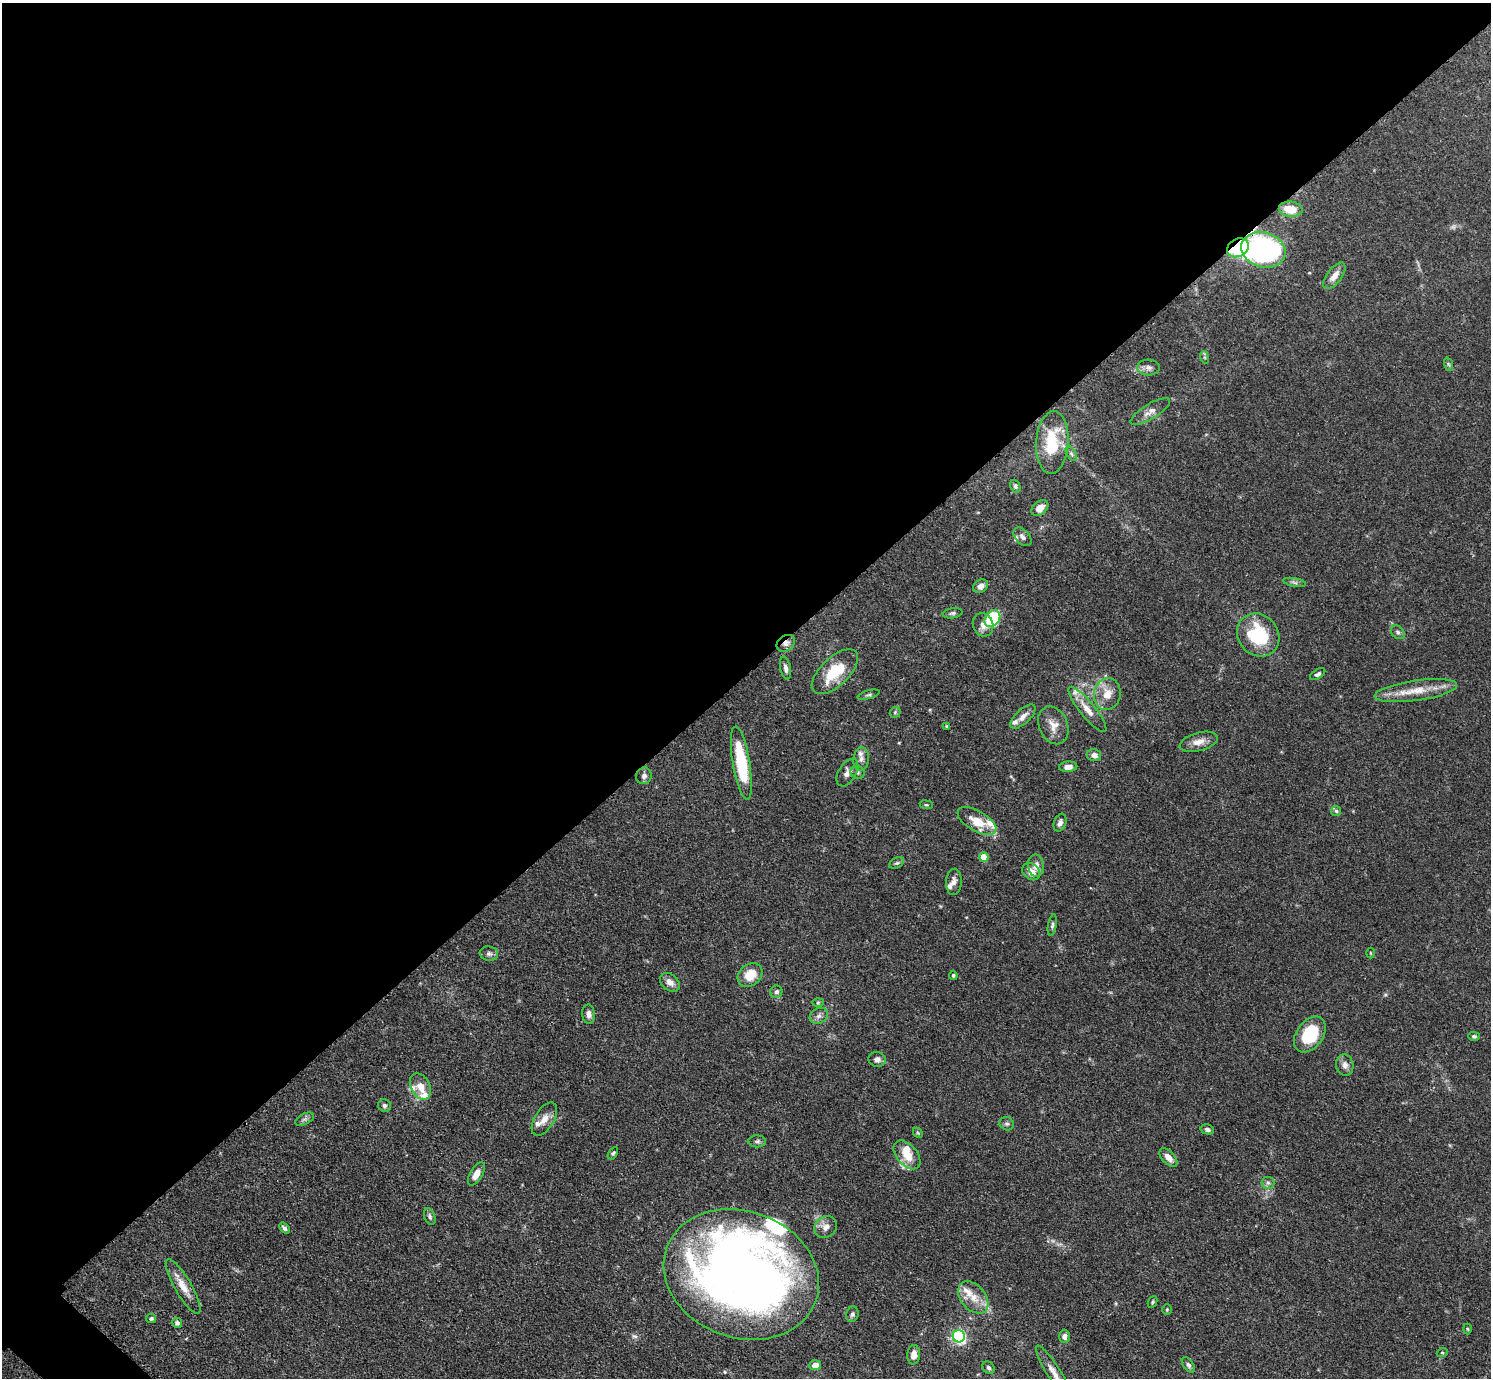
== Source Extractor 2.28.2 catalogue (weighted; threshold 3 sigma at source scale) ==
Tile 2 of 4 x 4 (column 2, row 1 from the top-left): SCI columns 1520-3008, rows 4314-5689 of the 6017 x 6017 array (HDU 1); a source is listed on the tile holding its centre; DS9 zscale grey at full resolution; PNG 1493 x 1380 px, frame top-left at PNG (2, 3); each listed source drawn as its Kron ellipse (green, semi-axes under 4 px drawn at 4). Shown black and unused: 49% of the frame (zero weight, under 3 of 4 exposures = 4% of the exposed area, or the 3 px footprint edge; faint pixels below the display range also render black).
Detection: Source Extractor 2.28.2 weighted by HDU 2 'WHT'; one run over the whole footprint, this tile lists its part. Background 0.0772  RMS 0.0036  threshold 0.0162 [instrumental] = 3 sigma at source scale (4.5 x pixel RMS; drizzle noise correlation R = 1.50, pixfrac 1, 0.05/0.05 arcsec/px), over >= 5 px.
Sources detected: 113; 1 too faint to see at this stretch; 4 inside a brighter object's white glare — neither listed nor drawn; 12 inside a brighter listed object's ellipse — not listed separately; the other 96 listed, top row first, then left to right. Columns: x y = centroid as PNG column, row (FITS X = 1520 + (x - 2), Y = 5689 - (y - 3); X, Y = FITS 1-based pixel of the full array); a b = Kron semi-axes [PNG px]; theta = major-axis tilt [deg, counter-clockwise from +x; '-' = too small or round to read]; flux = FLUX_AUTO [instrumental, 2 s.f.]
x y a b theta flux
1291 209 12 7 -6 6.9
1238 248 11 9 27 26
1263 250 22 17 -16 110
1334 276 15 7 53 3.1
1204 357 6 4 -71 0.51
1448 364 7 4 -71 0.62
1149 367 11 8 -2 1.6
1150 412 23 7 32 2.6
1052 443 31 16 86 17
1071 453 8 4 -59 0.83
1015 486 7 5 -65 0.75
1040 508 9 6 41 2.9
1022 537 11 7 -49 1.3
1294 582 11 4 -9 0.94
980 586 8 6 32 2
952 613 10 5 9 0.82
992 618 9 7 52 24
983 625 12 10 -74 2.8
1398 632 8 6 -46 0.87
1258 635 23 20 -50 20
786 643 10 7 34 1.8
786 668 11 5 -79 1.4
835 672 29 14 44 13
1318 674 8 4 32 0.95
1416 691 41 10 8 8.2
1107 694 16 13 81 5.3
869 695 11 4 15 0.77
1087 709 28 7 -51 4.8
895 712 6 5 - 0.52
1023 717 16 7 43 2.5
1053 725 20 14 -67 4.5
947 726 4 3 - 0.44
1199 742 19 9 14 3.3
1094 755 7 6 - 1.9
861 759 11 7 84 1.7
741 763 37 8 -80 21
1068 767 9 5 4 2.1
858 772 7 6 - 0.87
847 773 15 9 59 2.4
644 776 8 7 - 1.2
926 805 6 3 -8 0.39
1336 811 5 5 - 0.55
977 821 21 10 -29 6.8
1060 823 9 6 71 1.4
984 857 5 4 - 6.5
897 863 8 5 26 0.64
1036 866 11 8 -82 2.5
1031 872 10 8 -43 3.1
954 882 13 8 88 1.9
1052 925 11 4 79 0.81
1370 953 5 3 - 0.31
489 954 9 7 -9 1.2
750 975 13 10 39 6.8
953 975 4 4 - 0.54
670 982 11 8 -39 2.2
776 992 6 6 - 1
818 1003 6 4 2 0.45
588 1014 9 6 -82 1.6
819 1016 10 7 30 1.5
1310 1034 20 13 54 17
1474 1036 6 4 0 0.62
877 1059 8 7 - 1.5
1345 1065 10 8 -78 2
420 1087 14 9 -62 3.7
384 1106 6 6 - 0.91
305 1119 10 5 26 1
544 1119 18 9 58 3.7
1007 1124 7 6 - 0.92
1207 1129 7 5 -14 0.99
918 1133 5 4 - 0.45
757 1141 9 6 -1 0.85
613 1153 7 4 56 0.51
907 1155 17 10 -49 6
1168 1157 11 6 -46 2.2
476 1174 13 6 59 3.3
1268 1183 6 6 - 0.98
430 1217 9 5 -70 0.96
826 1227 12 10 40 2.6
284 1228 6 4 -49 0.98
741 1274 79 63 -20 350
183 1286 31 8 -60 5
973 1297 18 12 -49 5.5
1152 1302 6 4 64 0.55
1167 1309 5 4 - 0.43
852 1314 8 6 74 0.87
151 1318 5 4 - 0.62
177 1323 5 5 - 1
1467 1329 5 3 - 0.39
959 1336 6 6 - 77
1065 1336 6 5 - 1.5
1442 1353 5 3 - 0.42
914 1355 9 6 84 2.8
815 1365 6 5 - 3.6
1188 1365 9 5 -53 0.97
989 1368 7 5 -46 0.78
1054 1373 31 7 -58 4
Overlapping masked pixels (flux is a lower limit): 4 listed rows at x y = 1238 248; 1263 250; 786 643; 741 1274
Isophote crosses this tile's border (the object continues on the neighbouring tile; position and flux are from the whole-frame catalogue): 1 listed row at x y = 1054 1373